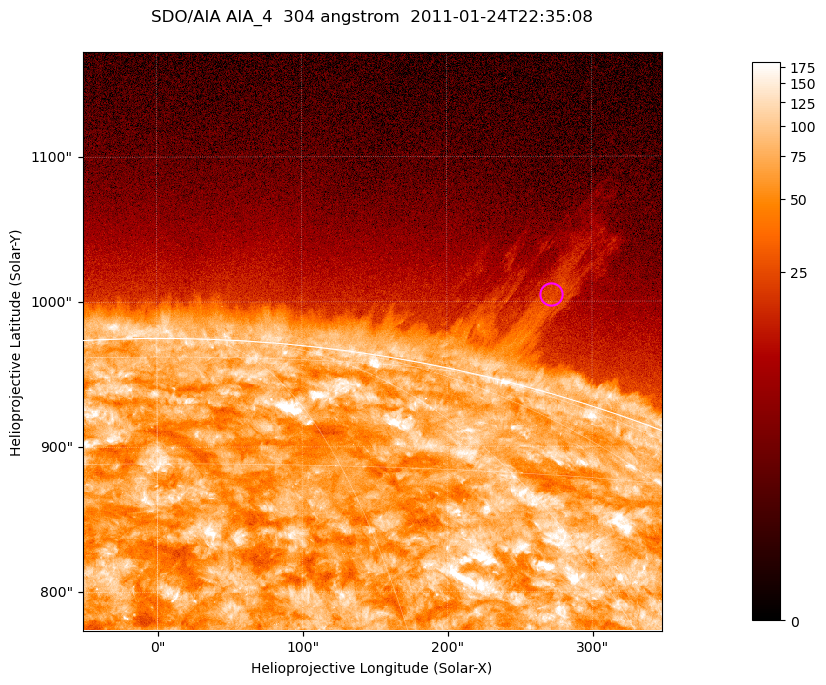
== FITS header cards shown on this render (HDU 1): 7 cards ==
TELESCOP= 'SDO/AIA '           / For AIA: SDO/AIA
INSTRUME= 'AIA_4   '           / For AIA: AIA_ATA1, AIA_ATA2, AIA_ATA3 or AIA_AT
WAVELNTH=                  304 / [angstrom] Wavelength
WAVEUNIT= 'angstrom'           / Wavelength unit: angstrom
DATE-OBS= '2011-01-24T22:35:08.127' / [ISO] Date when observation started; ISO 8
CTYPE1  = 'HPLN-TAN'           / CTYPE1; Typically HPLN
CTYPE2  = 'HPLT-TAN'           / CTYPE2; Typically HPLT

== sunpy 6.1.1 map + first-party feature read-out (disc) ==
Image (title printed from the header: SDO/AIA AIA_4  304 angstrom  2011-01-24T22:35:08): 665 x 665 px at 0.6 arcsec/px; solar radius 975 arcsec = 1625 px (partial field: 2.4% of the solar disc is inside the frame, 46% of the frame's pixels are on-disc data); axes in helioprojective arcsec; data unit not stated in the header (colour bar unlabelled)
Orientation: roll -0.132 deg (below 1 deg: not rotated)
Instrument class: DISC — disc imager (sunpy class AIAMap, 304 A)
Bright regions (active regions / flare kernels): reference = the on-disc median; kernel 5 px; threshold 5 sigma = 125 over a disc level ~71.8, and >= 1.15x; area >= 442 px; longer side >= 8 px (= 4.8 arcsec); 0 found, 0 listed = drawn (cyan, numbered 1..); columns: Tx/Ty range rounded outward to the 2 arcsec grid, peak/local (2 s.f.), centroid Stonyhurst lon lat
Off-limb structures (1.02-1.3 R_sun): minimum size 221 px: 3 found; the strongest spans PA ~345 deg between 1.02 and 1.16 R_sun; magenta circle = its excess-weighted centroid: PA ~345 deg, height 1.07 R_sun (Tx ~272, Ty ~1004 arcsec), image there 2.3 x the reference